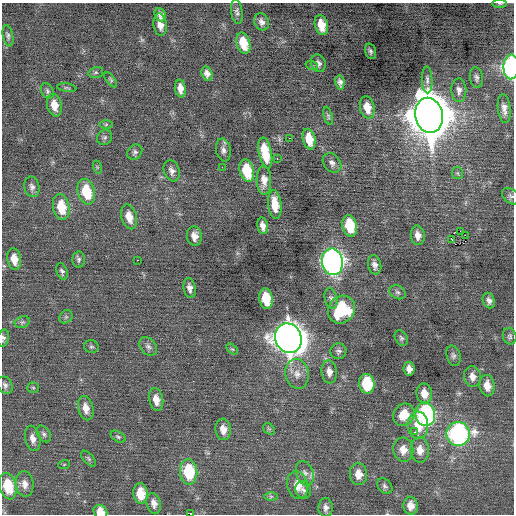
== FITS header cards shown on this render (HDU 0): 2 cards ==
NAXIS1  =                  512 / Axis length
NAXIS2  =                  512 / Axis length

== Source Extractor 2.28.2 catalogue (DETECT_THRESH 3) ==
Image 512 x 512 px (HDU 0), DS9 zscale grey, 1 PNG px = 1 image px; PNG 516 x 516 px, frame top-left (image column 1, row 512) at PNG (2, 3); each listed source drawn as its Kron ellipse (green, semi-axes under 4 px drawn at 4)
Background -0.0118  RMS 0.73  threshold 2.2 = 3 sigma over >= 5 px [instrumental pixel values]
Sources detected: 118; all 118 listed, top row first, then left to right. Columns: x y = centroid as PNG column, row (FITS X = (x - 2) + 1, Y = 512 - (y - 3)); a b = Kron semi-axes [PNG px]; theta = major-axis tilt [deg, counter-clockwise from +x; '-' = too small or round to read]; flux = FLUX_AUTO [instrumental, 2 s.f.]
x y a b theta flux
500 4 7 3 -1 64
237 12 12 5 -82 160
160 15 7 5 -66 200
262 22 9 7 -63 230
160 25 11 6 -81 360
321 25 10 6 -77 820
8 36 11 5 -78 130
243 43 11 6 -74 1100
370 51 8 5 -73 130
318 63 9 7 -70 190
312 66 6 4 -18 66
511 67 12 7 88 8600
96 72 7 5 16 95
207 74 7 5 -74 260
476 78 10 6 -81 170
111 80 9 4 -54 82
427 80 13 5 -87 180
340 82 7 4 -81 180
67 88 10 3 -9 79
180 88 9 5 -83 400
459 90 12 7 -88 260
47 91 8 5 -65 120
54 105 11 7 -78 620
367 107 11 7 -77 650
504 108 14 6 -83 310
429 115 17 14 -78 190000
328 116 9 4 -73 93
106 124 6 4 3 71
105 137 8 7 - 120
289 138 2 2 - 200
309 139 10 6 -77 870
223 150 11 7 -78 220
135 152 8 6 46 130
265 153 16 6 -78 1500
277 159 3 2 - 370
332 163 11 8 -50 240
97 167 7 4 -72 66
222 167 3 2 - 54
172 171 11 7 -71 240
247 171 11 7 -76 1700
457 173 6 5 - 89
264 180 14 7 -89 430
32 187 10 7 -76 200
86 192 13 8 -75 1700
511 196 10 7 -39 140
275 205 14 6 -83 840
61 207 13 8 -79 1300
129 217 12 7 -74 560
263 226 8 5 -80 300
350 226 11 7 -76 1600
460 231 2 2 - 390
418 235 10 7 -84 340
465 235 2 2 - 230
194 236 10 7 -83 370
451 239 3 2 - 270
14 259 11 7 -80 570
79 260 8 6 87 120
137 260 2 2 - 300
332 262 13 10 -80 26000
375 265 10 6 -77 240
62 271 8 5 -68 130
190 288 10 6 -81 240
397 292 8 6 -29 140
331 298 10 6 -77 170
266 299 10 7 -79 1400
489 301 8 6 -68 190
342 310 14 13 - 2800
66 317 7 6 - 100
22 322 8 5 19 120
510 336 8 6 -76 110
3 338 8 5 77 130
288 338 15 13 -66 77000
401 338 8 6 -61 120
148 346 10 7 -51 190
91 347 7 6 - 100
232 349 6 4 -43 77
338 351 8 8 - 150
453 356 10 7 -73 140
409 369 7 5 -82 270
329 372 11 7 -85 340
297 374 15 11 -81 510
472 376 10 8 -80 350
367 384 10 7 -84 2500
5 385 9 7 -60 160
487 386 10 7 -81 540
33 388 6 5 - 76
424 393 10 8 -79 520
156 400 11 7 -79 450
86 408 12 7 -77 450
425 414 12 10 -81 10000
404 415 11 10 - 940
418 425 14 10 -86 960
223 429 11 8 -84 430
269 429 6 5 - 89
415 432 3 2 - 340
44 434 9 6 -52 140
458 434 12 12 - 12000
118 437 8 5 -31 99
33 438 13 7 -78 330
403 450 12 10 -83 520
420 450 12 9 -86 490
89 459 9 5 -49 100
64 465 6 3 20 59
189 472 12 8 -85 2500
305 473 12 8 -72 310
358 474 11 8 -82 540
25 484 13 9 -82 380
298 485 14 10 -75 700
8 486 13 8 -76 1800
385 486 9 6 -46 130
303 490 9 7 -63 160
140 493 10 7 -86 920
271 496 6 4 0 84
154 503 11 7 -76 300
411 506 9 7 -84 400
326 507 9 7 89 220
100 512 7 6 - 610
191 514 3 2 - 1100
At the frame edge (FLAGS 8, measured only in part): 6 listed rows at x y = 500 4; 511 67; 511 196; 3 338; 100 512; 191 514